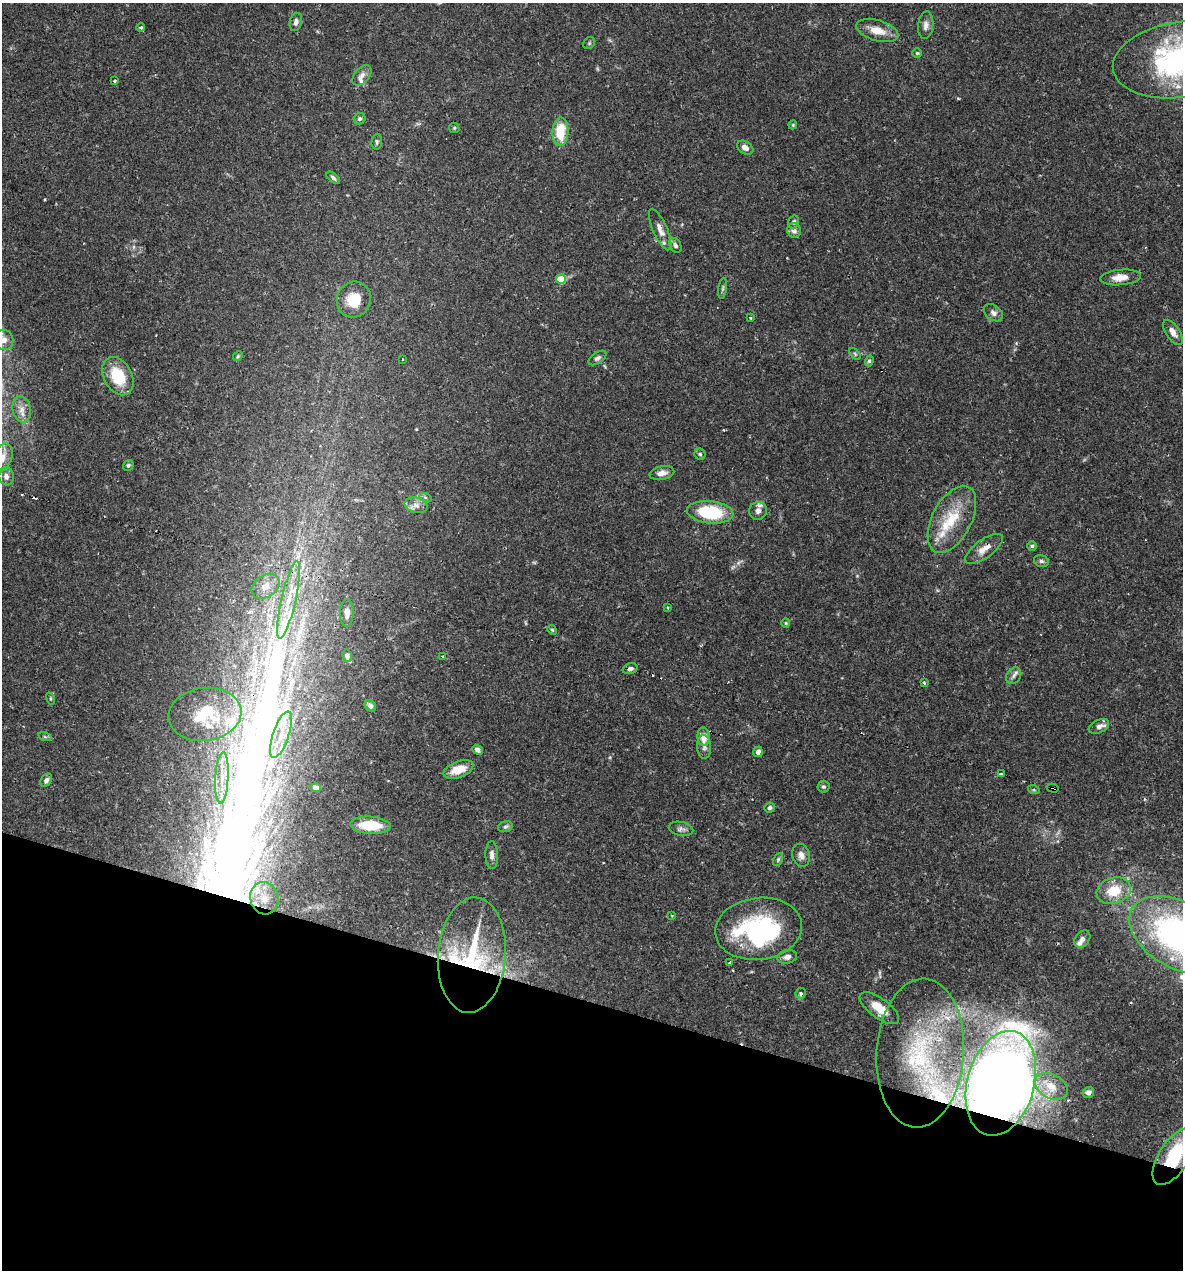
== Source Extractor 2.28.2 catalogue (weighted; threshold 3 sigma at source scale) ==
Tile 15 of 4 x 4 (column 3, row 4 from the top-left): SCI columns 2609-3789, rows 1-1268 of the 5092 x 5073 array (HDU 1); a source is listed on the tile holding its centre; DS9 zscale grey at full resolution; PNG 1185 x 1272 px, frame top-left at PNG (2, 3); each listed source drawn as its Kron ellipse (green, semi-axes under 4 px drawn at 4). Shown black and unused: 21% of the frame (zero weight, under 2 of 3 exposures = <1% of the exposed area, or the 3 px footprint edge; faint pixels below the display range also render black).
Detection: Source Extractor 2.28.2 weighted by HDU 2 'WHT'; one run over the whole footprint, this tile lists its part. Background 0.0709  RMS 0.0039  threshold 0.0176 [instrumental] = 3 sigma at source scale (4.5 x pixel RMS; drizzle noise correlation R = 1.50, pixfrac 1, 0.05/0.05 arcsec/px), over >= 5 px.
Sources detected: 121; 1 too faint to see at this stretch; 3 inside a brighter object's white glare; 4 cosmic-ray / hot-pixel residue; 1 long thin detection or spike segment (spike, bleed or trail) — neither listed nor drawn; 12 inside a brighter listed object's ellipse — not listed separately; the other 100 listed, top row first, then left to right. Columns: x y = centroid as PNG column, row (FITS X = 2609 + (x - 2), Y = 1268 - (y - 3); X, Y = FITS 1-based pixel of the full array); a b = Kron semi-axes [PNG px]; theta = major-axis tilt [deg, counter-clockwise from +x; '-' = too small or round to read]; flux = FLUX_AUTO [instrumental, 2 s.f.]
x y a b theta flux
296 22 9 6 74 1.5
926 25 14 7 85 2.1
141 28 4 3 - 0.53
877 31 21 10 -16 5.6
589 43 6 5 - 0.65
917 53 4 4 - 0.53
1181 60 69 38 9 87
362 75 12 7 49 2
114 81 4 3 - 0.58
360 119 6 5 - 0.98
793 125 4 4 - 0.38
454 128 5 5 - 0.51
560 132 14 8 87 12
377 142 8 5 84 0.84
745 148 9 6 -31 2
333 178 8 4 -41 0.92
794 222 6 5 - 1
660 230 22 7 -66 3.3
794 230 7 6 - 1.8
675 245 8 5 -62 1.1
1121 277 20 7 5 4.5
561 279 5 5 - 9.8
723 288 10 4 81 0.79
354 300 18 17 - 10
993 313 10 7 -36 1.7
750 318 4 2 - 0.32
1173 332 14 7 -56 2.6
4 340 10 9 - 2.6
855 354 7 4 -46 0.65
238 356 5 4 - 0.46
597 358 10 5 34 1
402 359 3 2 - 0.35
869 361 5 4 - 0.84
118 376 20 14 -61 13
22 409 13 9 -79 2.8
700 454 5 5 - 0.66
2 458 15 9 64 4.1
128 465 6 5 - 0.7
662 473 12 7 11 2.4
6 476 9 7 -73 1.7
425 497 6 4 -20 0.62
416 505 11 7 -15 2.3
758 511 9 9 - 1.6
710 512 23 11 -6 25
952 519 36 19 62 16
1032 546 5 5 - 0.7
984 549 22 9 36 4
1041 561 8 5 -16 0.87
266 586 15 11 35 5.1
288 600 39 7 77 10
667 607 3 3 - 0.48
347 613 14 6 88 2.2
786 623 4 4 - 0.38
552 630 5 4 - 0.49
347 656 6 5 - 1.2
442 656 3 2 - 0.53
630 669 7 5 17 1.2
1014 676 9 7 55 1.5
924 683 3 3 - 0.54
50 698 6 3 -72 0.41
370 706 6 5 - 1.5
205 714 36 26 7 17
1099 726 11 6 25 1.7
281 735 24 8 71 7.3
45 737 6 4 -19 0.57
704 737 9 6 -86 4.2
704 747 12 7 -87 1.6
477 750 5 4 - 1.4
758 752 5 5 - 1.7
458 769 16 8 21 6.5
1001 774 3 3 - 2.1
222 778 26 6 87 6
46 780 7 5 56 1.2
823 787 6 6 - 0.72
316 788 5 4 - 1.2
1053 788 6 3 -13 4.1
1034 790 6 4 -18 0.45
769 808 5 4 - 0.82
370 825 20 8 -4 14
505 827 7 5 17 0.84
681 829 12 7 -12 1.4
492 855 14 6 -89 2
801 855 11 9 -75 2.1
778 859 7 4 64 0.66
1114 891 17 13 17 10
264 898 16 14 -73 7.1
672 916 4 2 - 0.27
759 929 43 31 7 61
1179 935 54 33 -29 130
1082 939 9 7 50 1.8
472 955 58 34 85 43
787 957 10 6 11 2.1
730 962 3 3 - 0.66
801 993 5 5 - 1
879 1008 23 10 -36 7.4
920 1053 74 44 86 63
1001 1083 53 33 75 560
1051 1086 18 12 -28 6.3
1088 1092 6 5 - 1.7
1174 1157 32 15 58 34
Overlapping masked pixels (flux is a lower limit): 5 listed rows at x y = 1053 788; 472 955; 920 1053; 1001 1083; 1174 1157
Isophote crosses this tile's border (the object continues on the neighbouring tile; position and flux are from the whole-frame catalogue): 4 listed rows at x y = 1181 60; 2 458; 1179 935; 1174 1157